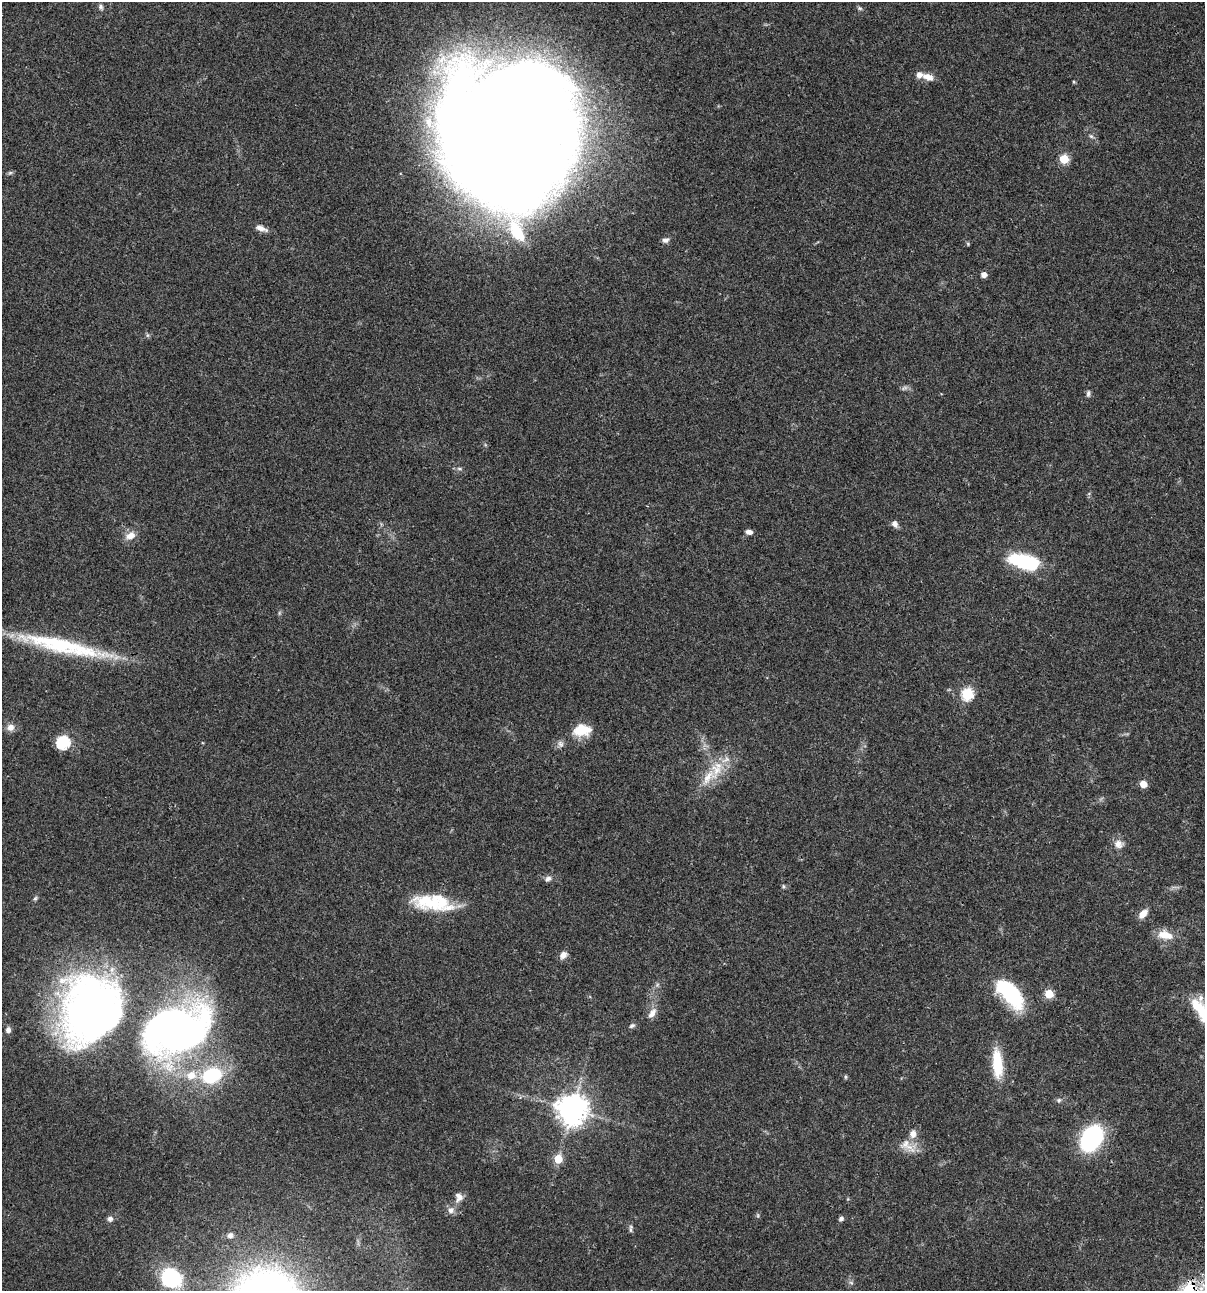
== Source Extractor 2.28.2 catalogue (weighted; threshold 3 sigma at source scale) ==
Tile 6 of 4 x 4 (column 2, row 2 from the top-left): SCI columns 1438-2640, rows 2696-3984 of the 5404 x 5390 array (HDU 1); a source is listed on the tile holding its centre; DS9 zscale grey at full resolution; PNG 1207 x 1293 px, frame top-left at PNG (2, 2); no overlay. Shown black and unused: <1% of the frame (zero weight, under 3 of 4 exposures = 9% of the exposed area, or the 3 px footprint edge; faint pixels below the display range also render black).
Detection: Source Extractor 2.28.2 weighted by HDU 2 'WHT'; one run over the whole footprint, this tile lists its part. Background 0.047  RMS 0.0061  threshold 0.0276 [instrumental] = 3 sigma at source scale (4.5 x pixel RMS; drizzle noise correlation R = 1.50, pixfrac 1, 0.05/0.05 arcsec/px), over >= 5 px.
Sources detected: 70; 1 too faint to see at this stretch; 3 inside a brighter object's white glare — not listed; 4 inside a brighter listed object's ellipse — not listed separately; the other 62 listed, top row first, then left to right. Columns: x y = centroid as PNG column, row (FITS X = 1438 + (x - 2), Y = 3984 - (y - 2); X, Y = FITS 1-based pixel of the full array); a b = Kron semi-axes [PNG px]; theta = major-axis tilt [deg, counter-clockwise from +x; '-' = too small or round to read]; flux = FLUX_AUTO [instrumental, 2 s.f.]
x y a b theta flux
101 7 6 6 - 1.5
860 8 7 5 -21 1.1
928 77 16 9 -22 5.3
1074 82 4 4 - 0.63
513 124 122 98 -84 1900
1091 136 7 5 -30 1.3
1064 159 5 5 - 25
10 173 7 4 1 0.98
261 228 17 7 -20 3.5
665 240 9 6 1 2
968 244 5 4 - 0.66
984 274 5 5 - 3.5
147 335 6 4 -90 0.95
1088 393 9 6 84 1.6
460 469 8 4 -1 1.2
895 524 9 7 -62 2.6
749 532 7 5 -5 2.8
130 536 14 10 24 5.1
1024 562 33 14 -13 42
279 613 6 4 72 0.81
63 646 115 16 -13 63
967 694 6 6 - 56
10 727 9 9 - 3.7
582 730 23 14 6 13
63 743 6 6 - 87
560 744 10 8 -62 2.4
709 777 42 16 53 20
1143 784 5 5 - 12
1119 844 13 11 -8 4.4
548 879 8 6 32 2.2
783 886 6 4 -71 0.79
35 898 6 5 - 1
433 903 48 18 -7 32
1143 914 13 8 45 4.8
1165 935 20 11 -13 9.3
563 955 9 7 44 3.7
1007 992 44 17 -53 41
1049 994 5 5 - 22
90 1008 78 55 61 280
1201 1011 38 13 -54 21
652 1013 16 9 57 4.3
632 1026 8 5 24 1.4
8 1030 7 6 - 2.3
177 1030 50 35 20 390
997 1064 34 11 -85 21
191 1075 11 10 - 8.2
211 1075 17 12 21 42
845 1077 6 4 72 0.75
1059 1100 7 6 - 1.3
572 1109 10 10 - 750
1091 1138 18 12 59 120
905 1144 16 11 73 6.6
558 1159 5 5 - 17
459 1197 13 10 82 4.1
451 1210 10 9 - 3.2
110 1219 7 6 - 2.1
841 1219 6 5 - 1.7
631 1228 11 4 87 1.3
230 1235 8 8 - 2.1
171 1278 24 20 -31 41
851 1283 7 4 -2 1.1
1189 1288 14 12 24 18
Overlapping masked pixels (flux is a lower limit): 3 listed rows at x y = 63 646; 90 1008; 1189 1288
Isophote crosses this tile's border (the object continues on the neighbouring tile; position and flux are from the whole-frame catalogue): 4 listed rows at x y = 63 646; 90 1008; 1201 1011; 1189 1288